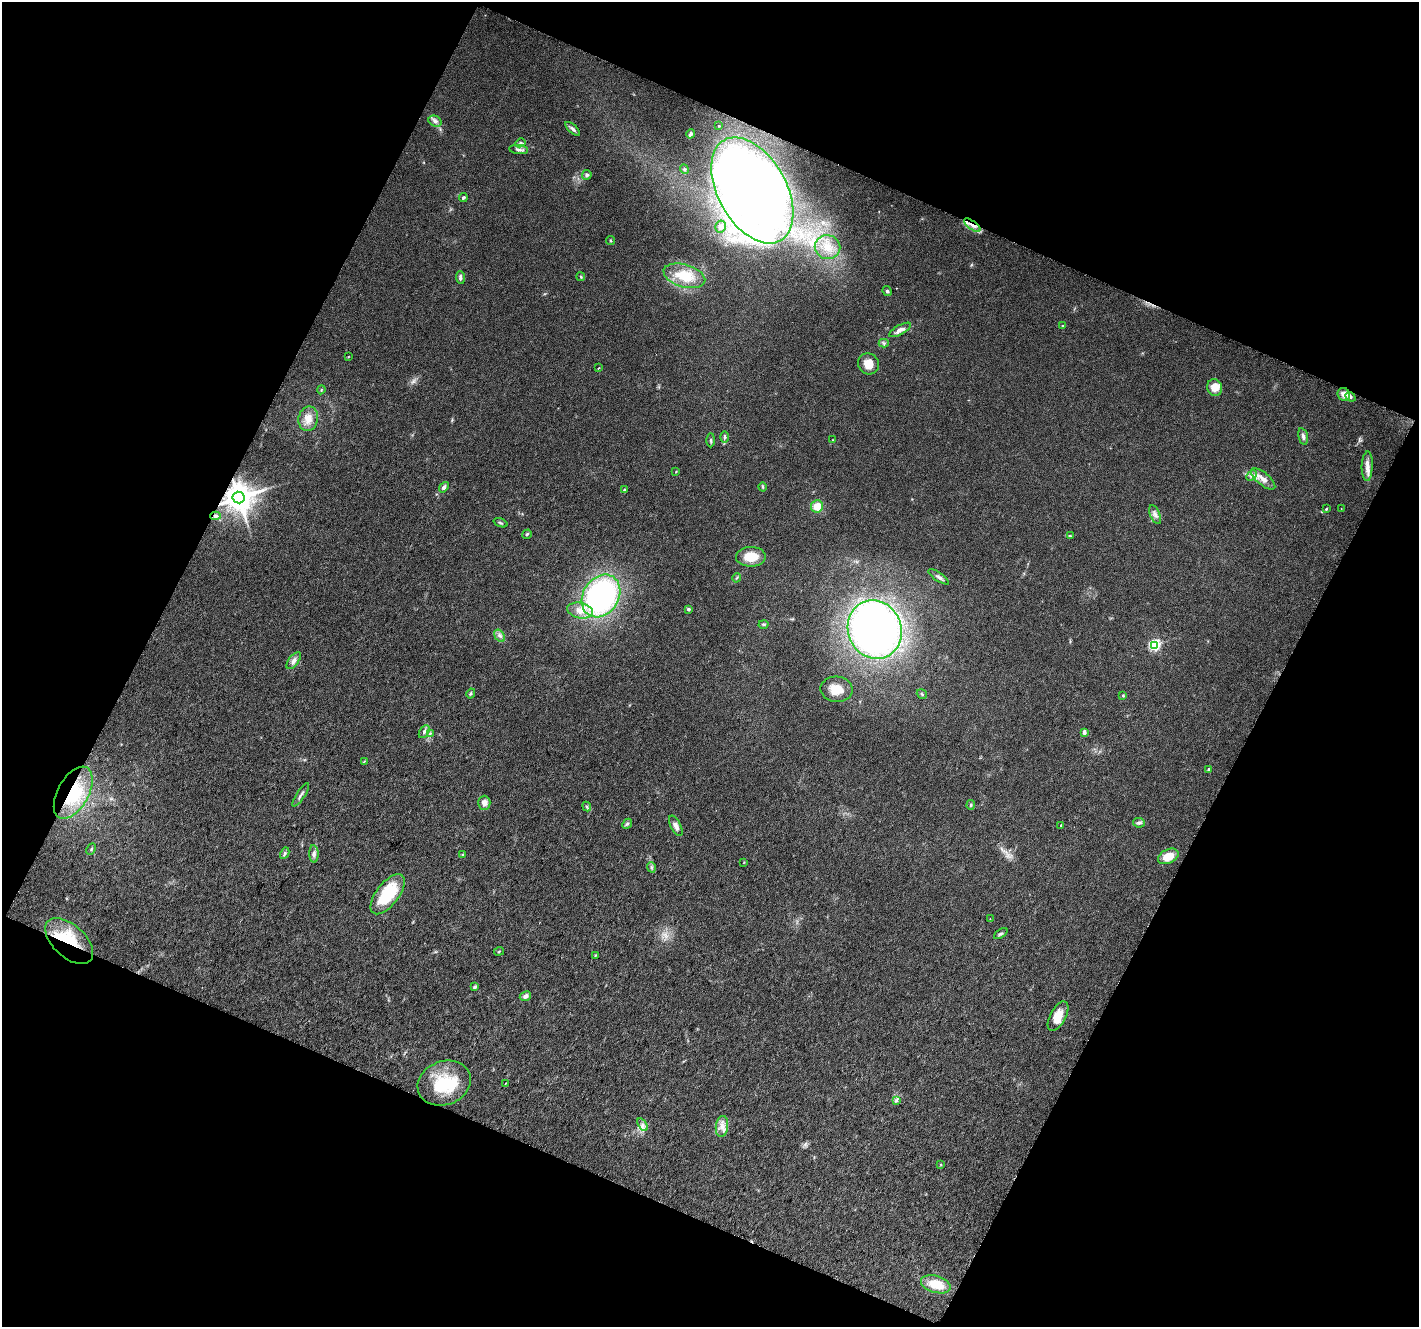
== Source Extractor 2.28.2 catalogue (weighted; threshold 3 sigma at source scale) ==
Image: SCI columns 7-2839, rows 133-2782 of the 2845 x 2896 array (HDU 1 of 3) = the unmasked area's bounding box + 8 px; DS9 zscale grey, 2 x 2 block average (1 PNG px = mean of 2 x 2 image px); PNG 1421 x 1329 px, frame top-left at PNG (2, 2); each listed source drawn as its Kron ellipse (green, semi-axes under 4 px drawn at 4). Shown black and unused: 44% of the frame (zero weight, under 3 of 6 exposures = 1% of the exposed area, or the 3 px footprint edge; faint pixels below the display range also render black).
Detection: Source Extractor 2.28.2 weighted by HDU 2 'WHT'. Background 0.0271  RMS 0.0048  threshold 0.0197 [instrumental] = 3 sigma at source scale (4.09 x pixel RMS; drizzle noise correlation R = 1.36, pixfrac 0.8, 0.0396/0.0396 arcsec/px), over >= 5 px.
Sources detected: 107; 2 inside a brighter object's white glare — neither listed nor drawn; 4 inside a brighter listed object's ellipse — not listed separately; the other 101 listed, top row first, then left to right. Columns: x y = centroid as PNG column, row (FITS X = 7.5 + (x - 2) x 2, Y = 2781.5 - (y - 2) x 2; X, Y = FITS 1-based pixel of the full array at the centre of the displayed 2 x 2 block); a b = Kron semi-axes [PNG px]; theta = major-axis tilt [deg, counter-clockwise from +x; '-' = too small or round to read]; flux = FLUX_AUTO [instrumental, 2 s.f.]
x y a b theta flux
435 121 7 5 -27 4
719 126 2 2 - 0.86
573 129 9 4 -43 3.4
691 134 5 3 - 2.3
520 143 5 4 - 2.4
519 150 9 4 -7 4
684 169 5 4 - 2
587 175 5 4 - 2.6
752 190 58 34 -61 1500
463 197 4 3 - 1.9
972 225 10 3 -36 5.7
720 226 6 5 - 5.4
611 241 4 3 - 1
827 247 13 12 - 20
684 276 21 11 -16 34
581 277 4 3 - 1.2
460 278 6 3 -86 3
887 291 5 4 - 2.1
1063 326 3 3 - 1.1
900 330 12 4 28 6.8
884 343 5 3 - 2
348 357 3 2 - 0.6
868 364 11 10 - 13
598 368 3 2 - 0.76
1215 388 8 7 - 13
321 390 4 3 - 1.2
1344 394 7 6 - 8
1350 397 5 4 - 2.7
308 419 12 9 79 12
1303 436 8 4 -77 3.6
725 437 6 4 -90 2
711 440 7 3 89 2
832 440 3 2 - 0.55
1367 466 15 5 88 8.2
676 472 3 2 - 0.86
1251 476 6 2 45 2.2
1263 479 15 6 -40 9.4
444 487 6 4 51 3.5
763 487 4 3 - 1.4
624 490 3 3 - 1.3
238 497 6 6 - 2100
817 506 6 6 - 16
1326 509 3 3 - 1.3
1341 509 2 2 - 0.42
1155 515 10 5 -67 4.5
216 516 5 4 - 2.2
500 523 7 2 -20 1.5
527 534 5 3 - 1.4
1070 536 3 3 - 1.1
751 557 15 10 1 22
939 577 12 3 -34 3.3
737 578 4 2 - 1.2
601 596 23 18 58 270
688 609 4 3 - 2.2
580 611 13 7 -11 15
763 624 5 4 - 1.5
875 630 30 26 -66 620
500 636 7 4 -56 3.6
1154 645 4 4 - 140
294 661 10 5 53 5.1
837 689 16 12 -3 19
471 693 5 3 - 1.6
922 694 5 3 - 1.3
1123 695 3 3 - 1.3
424 732 7 4 58 3.2
1084 732 4 3 - 3.7
430 733 4 3 - 1.2
364 761 3 3 - 0.9
1209 770 4 3 - 2.6
73 793 28 15 61 56
301 795 14 3 56 3.2
484 803 7 6 - 6.4
971 805 5 3 - 1.4
587 807 5 3 - 1.5
1139 823 6 5 - 2.7
627 824 5 4 - 1.8
1061 825 3 3 - 0.99
676 826 11 5 -62 5.4
91 849 6 2 65 0.93
285 853 6 3 62 2.3
314 854 9 4 -86 4.5
463 855 4 3 - 1.1
1168 856 11 7 24 17
744 862 3 2 - 0.64
651 867 5 3 - 2
388 894 24 11 52 56
990 918 2 2 - 1.2
1001 934 8 3 34 2.1
69 941 29 16 -43 54
499 951 5 2 - 0.89
595 955 3 3 - 1.1
475 987 3 2 - 4.3
525 996 6 4 25 4
1058 1016 16 8 62 16
444 1083 27 21 20 52
505 1083 4 2 - 0.72
896 1101 4 3 - 1.5
642 1125 7 4 -57 3.6
722 1126 10 6 82 7.5
941 1165 3 2 - 0.7
936 1284 15 8 -17 27
Overlapping masked pixels (flux is a lower limit): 5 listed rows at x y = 752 190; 972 225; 238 497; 73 793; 69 941
Diffuse or blended objects may show on this block-average render without a row.